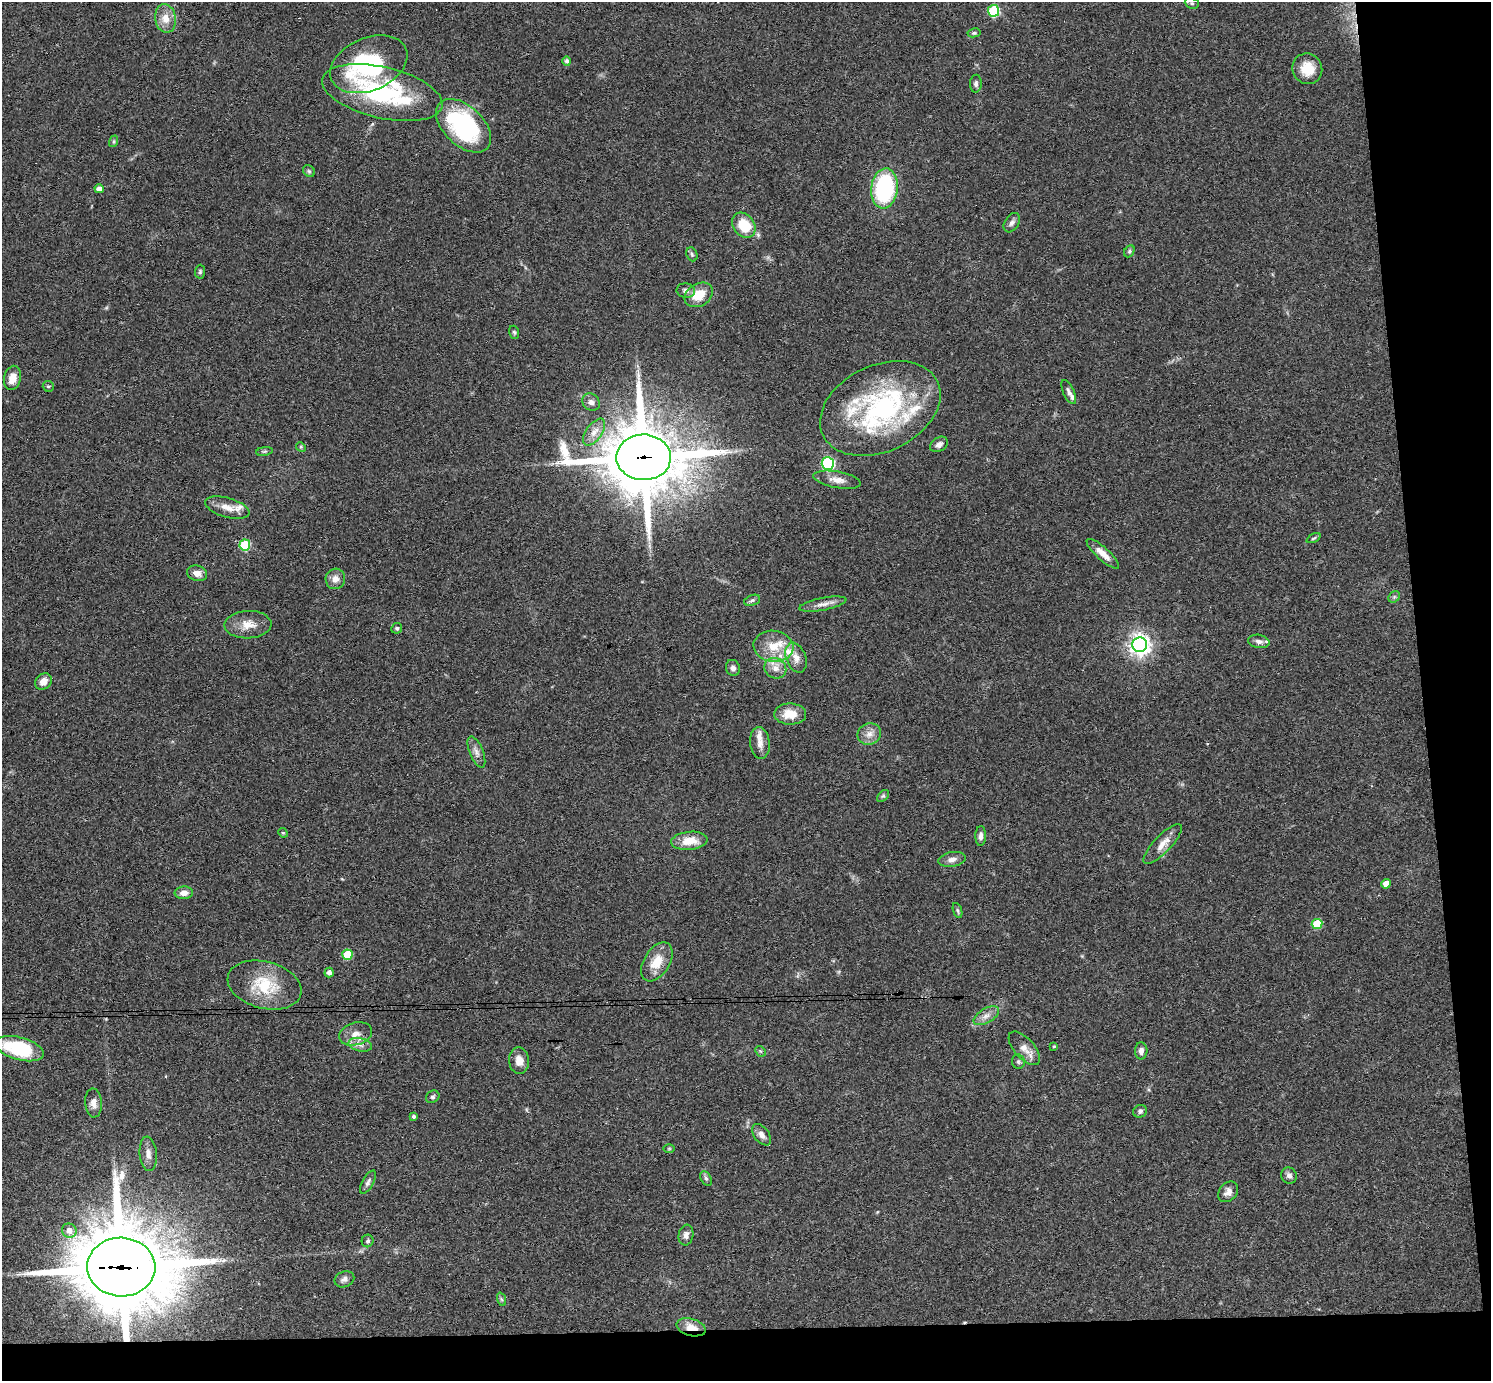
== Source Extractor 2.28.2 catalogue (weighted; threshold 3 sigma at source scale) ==
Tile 9 of 3 x 3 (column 3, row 3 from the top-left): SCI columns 3037-4525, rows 238-1616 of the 4582 x 4510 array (HDU 1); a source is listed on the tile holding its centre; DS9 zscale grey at full resolution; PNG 1493 x 1383 px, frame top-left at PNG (2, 2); each listed source drawn as its Kron ellipse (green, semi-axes under 4 px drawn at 4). Shown black and unused: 8% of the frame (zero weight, under 3 of 4 exposures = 6% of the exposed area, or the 3 px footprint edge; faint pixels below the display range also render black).
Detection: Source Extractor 2.28.2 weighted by HDU 2 'WHT'; one run over the whole footprint, this tile lists its part. Background 0.081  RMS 0.0058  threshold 0.026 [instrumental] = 3 sigma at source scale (4.5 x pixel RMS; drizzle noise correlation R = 1.50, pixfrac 1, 0.05/0.05 arcsec/px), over >= 5 px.
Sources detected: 107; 9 inside a brighter listed object's ellipse — not listed separately; the other 98 listed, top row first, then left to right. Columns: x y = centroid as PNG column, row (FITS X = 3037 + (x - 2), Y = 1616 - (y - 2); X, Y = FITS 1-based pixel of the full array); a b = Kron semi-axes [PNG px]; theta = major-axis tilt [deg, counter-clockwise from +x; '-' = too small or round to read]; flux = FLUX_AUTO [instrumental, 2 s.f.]
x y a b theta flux
1192 3 7 5 -22 1.1
994 11 6 5 - 49
166 18 14 10 -81 6.8
974 33 6 4 9 1
567 61 5 4 - 1.7
369 64 40 26 23 71
1307 69 15 14 - 11
976 84 9 6 88 1.9
382 93 61 25 -13 65
464 126 33 19 -44 77
114 141 6 4 72 0.79
309 171 6 5 - 1
884 188 20 13 83 64
99 189 4 4 - 3.9
1012 223 10 7 58 2.1
744 225 14 10 -51 17
1129 251 6 4 61 0.97
692 254 7 5 -68 1.2
200 272 7 5 86 1.1
686 291 9 7 -7 2.4
699 295 15 11 31 12
514 332 7 5 -73 0.93
12 378 12 8 77 6
48 386 6 5 - 1.1
1069 392 13 5 -66 2.1
591 402 9 8 - 2.5
880 408 63 43 25 120
594 432 15 8 55 5.2
939 444 10 7 32 2.8
301 447 5 4 - 0.72
264 451 8 4 9 1.1
644 457 27 23 -2 5300
828 463 6 6 - 74
837 480 24 8 -10 5.2
227 508 23 9 -16 6.8
1314 538 7 4 27 0.84
245 545 5 5 - 38
1103 554 21 6 -42 6
197 573 10 7 -18 4.3
335 579 10 9 - 4.1
1394 597 6 5 - 1.1
752 600 8 5 21 1.4
823 604 24 6 11 4.3
248 625 23 13 2 8.6
397 628 5 5 - 1.1
1259 641 11 6 -9 2.6
1140 645 7 7 - 350
773 646 20 15 -6 13
796 658 15 10 -70 5.3
733 668 8 7 - 2.4
775 668 11 10 - 5
43 681 9 7 44 4.8
790 714 16 10 -1 9.7
869 734 12 10 21 4.6
760 743 16 10 -83 4.8
476 752 17 6 -68 3.5
883 796 7 4 44 1
283 833 5 4 - 0.61
981 836 10 5 90 2.2
689 841 18 9 6 11
1163 844 26 8 47 6.6
952 859 14 7 9 3.2
1386 884 5 4 - 5.7
184 893 9 6 3 4
958 911 8 3 -71 0.98
1317 924 5 5 - 25
347 955 5 5 - 21
657 962 21 12 58 12
329 973 5 4 - 2.4
265 985 38 23 -15 25
986 1016 14 7 30 3.8
355 1034 17 11 17 6
360 1045 12 6 -12 3.1
1054 1046 3 3 - 0.6
1024 1048 21 10 -48 5.7
19 1049 25 11 -15 38
760 1051 6 4 -44 0.84
1141 1051 8 6 87 2.8
519 1061 13 10 -84 5.5
1018 1062 7 6 - 1.2
433 1097 7 6 - 1.2
93 1103 14 8 -86 4.2
1140 1111 7 6 - 1.5
414 1116 3 3 - 1.1
761 1135 12 7 -51 3.1
669 1149 6 4 1 0.6
148 1154 17 8 -84 4.2
1289 1176 8 7 - 2.2
706 1179 8 5 -62 1.4
368 1182 13 5 62 2.1
1228 1192 11 8 47 3.3
69 1231 7 7 - 4.2
686 1235 10 7 80 2.8
368 1241 6 6 - 1.3
121 1267 34 29 -3 6900
344 1279 10 7 22 2.2
501 1299 7 4 -71 0.89
691 1327 15 8 -15 7.3
Overlapping masked pixels (flux is a lower limit): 3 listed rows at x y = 644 457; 121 1267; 691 1327
Isophote crosses this tile's border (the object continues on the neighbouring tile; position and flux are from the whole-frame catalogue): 1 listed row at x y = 19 1049